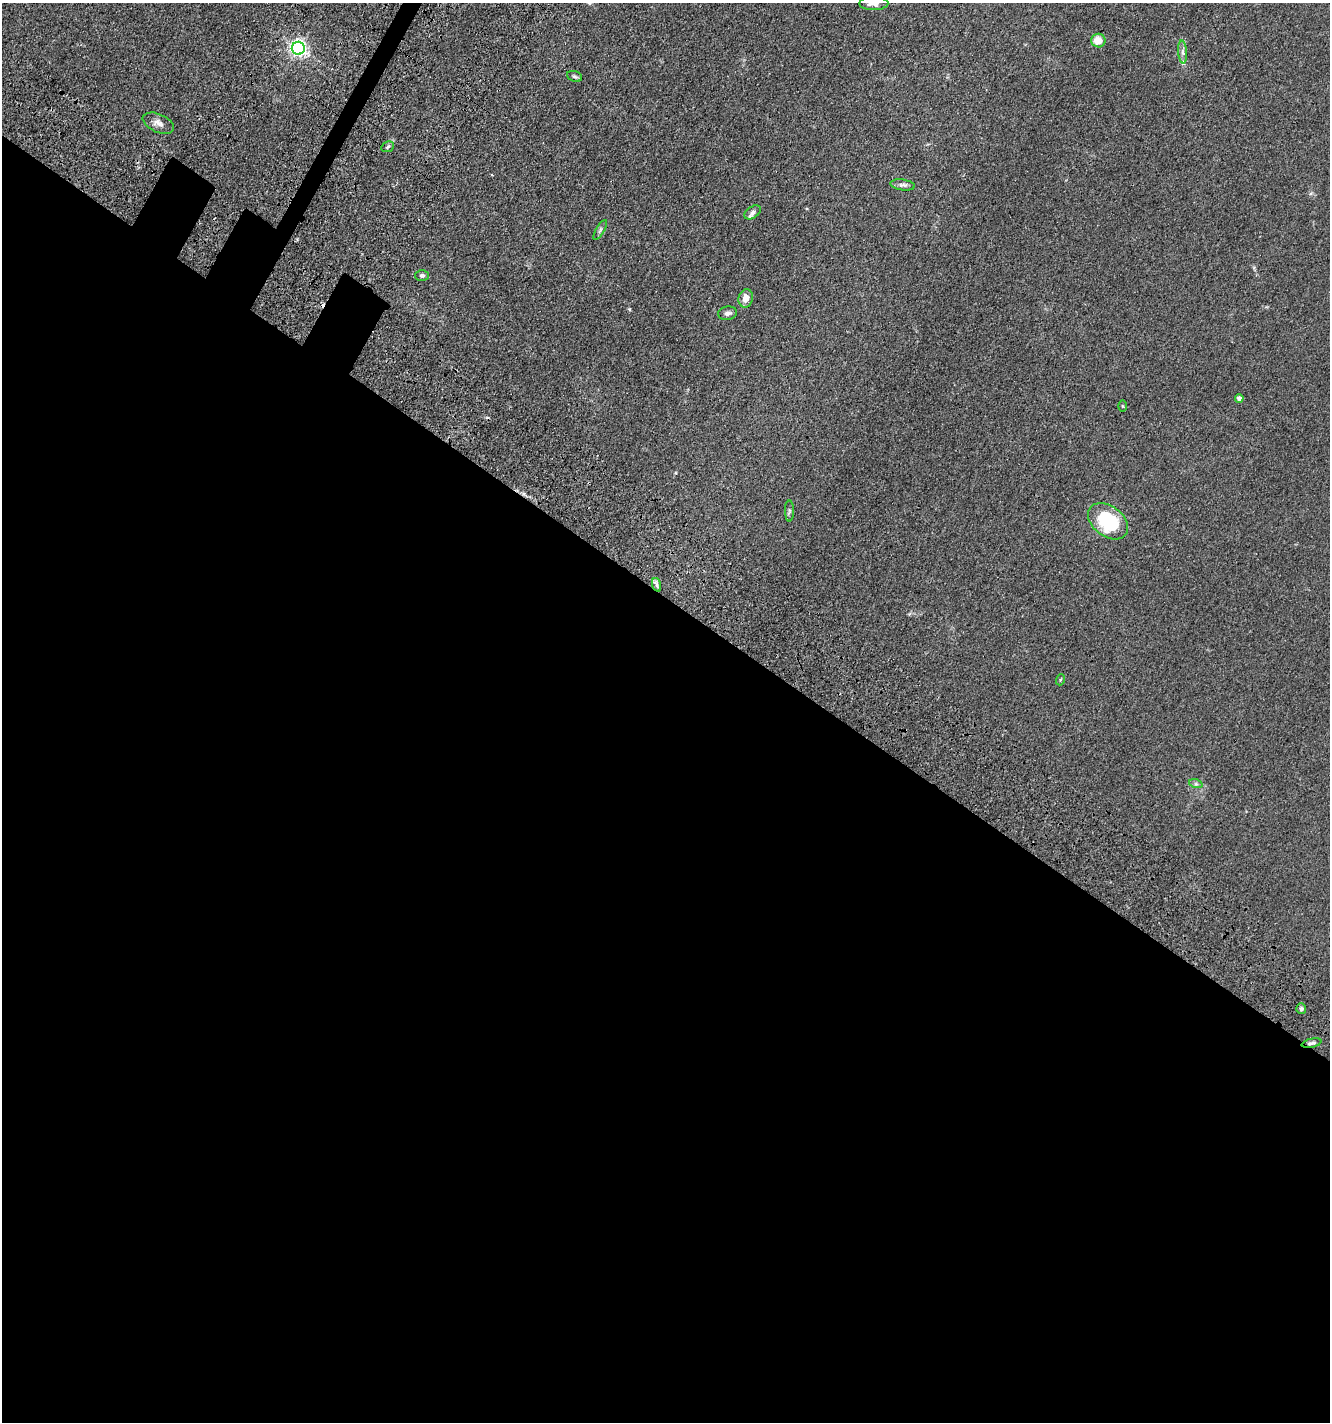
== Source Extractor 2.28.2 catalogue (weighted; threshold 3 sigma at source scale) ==
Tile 14 of 4 x 4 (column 2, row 4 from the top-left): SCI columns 1818-3145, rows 210-1629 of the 6106 x 6096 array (HDU 1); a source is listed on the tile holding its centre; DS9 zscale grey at full resolution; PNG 1332 x 1424 px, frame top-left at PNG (2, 3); each listed source drawn as its Kron ellipse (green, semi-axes under 4 px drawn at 4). Shown black and unused: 59% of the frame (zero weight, under 3 of 4 exposures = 11% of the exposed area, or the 3 px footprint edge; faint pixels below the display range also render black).
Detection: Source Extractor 2.28.2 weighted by HDU 2 'WHT'; one run over the whole footprint, this tile lists its part. Background 0.0444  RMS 0.0053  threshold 0.0239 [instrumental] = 3 sigma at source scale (4.5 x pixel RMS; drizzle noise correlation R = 1.50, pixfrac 1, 0.05/0.05 arcsec/px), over >= 5 px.
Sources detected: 26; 2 cosmic-ray / hot-pixel residue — neither listed nor drawn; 2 inside a brighter listed object's ellipse — not listed separately; the other 22 listed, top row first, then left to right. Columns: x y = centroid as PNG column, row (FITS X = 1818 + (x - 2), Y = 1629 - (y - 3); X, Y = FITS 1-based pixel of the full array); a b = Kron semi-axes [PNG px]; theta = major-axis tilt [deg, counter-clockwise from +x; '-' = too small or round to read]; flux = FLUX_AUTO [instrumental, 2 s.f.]
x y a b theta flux
874 3 14 7 1 3.2
1098 41 7 7 - 6.1
298 48 6 6 - 180
1183 52 11 4 -85 1.6
575 76 7 5 -22 1
158 123 17 9 -24 3.2
388 147 7 5 24 0.82
902 185 12 5 -8 1.7
753 212 9 5 34 1.4
600 230 11 3 60 1.1
422 275 7 5 -1 1.2
746 298 9 7 79 4.7
727 313 9 6 9 1.9
1239 398 4 4 - 3.1
1122 406 6 4 -89 0.53
789 511 10 4 -90 1.1
1108 521 22 15 -37 36
657 585 7 4 -71 1.2
1060 680 6 3 71 0.5
1196 784 7 4 -18 0.91
1301 1009 5 5 - 1.1
1312 1043 10 4 13 1.3
Overlapping masked pixels (flux is a lower limit): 1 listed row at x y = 1312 1043
Isophote crosses this tile's border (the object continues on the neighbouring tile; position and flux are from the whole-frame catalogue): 1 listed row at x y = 874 3